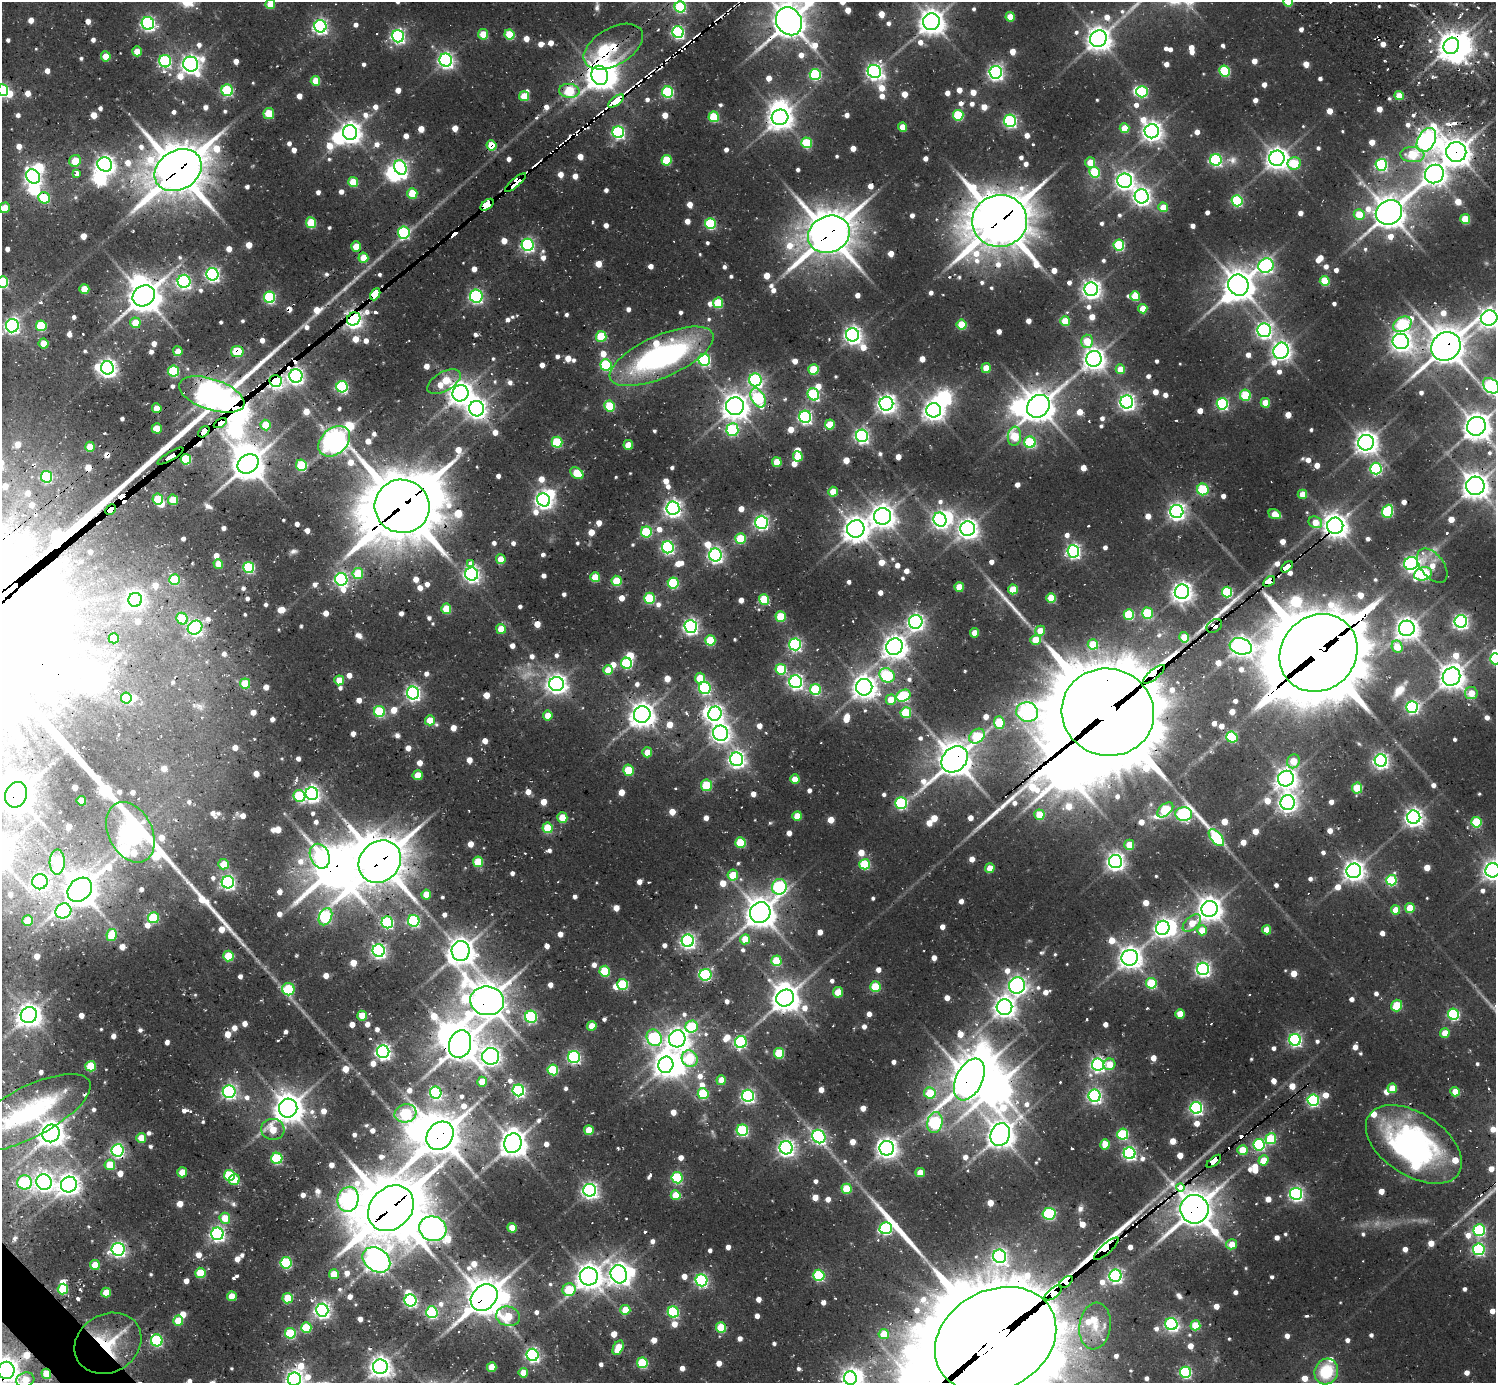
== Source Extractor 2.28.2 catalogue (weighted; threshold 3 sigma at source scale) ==
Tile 7 of 4 x 4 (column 3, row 2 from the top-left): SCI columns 3163-4656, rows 3044-4424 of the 6149 x 6134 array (HDU 1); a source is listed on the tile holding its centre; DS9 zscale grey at full resolution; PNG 1498 x 1385 px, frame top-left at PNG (2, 2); each listed source drawn as its Kron ellipse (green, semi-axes under 4 px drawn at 4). Shown black and unused: <1% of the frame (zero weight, under 2 of 3 exposures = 7% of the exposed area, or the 3 px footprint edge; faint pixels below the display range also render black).
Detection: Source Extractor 2.28.2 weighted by HDU 2 'WHT'; one run over the whole footprint, this tile lists its part. Background 0.0998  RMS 0.0095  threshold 0.0428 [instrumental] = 3 sigma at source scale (4.5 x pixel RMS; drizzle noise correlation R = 1.50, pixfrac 1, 0.05/0.05 arcsec/px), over >= 5 px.
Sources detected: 1284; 9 too faint to see at this stretch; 43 inside a brighter object's white glare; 24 cosmic-ray / hot-pixel residue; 5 long thin detections or spike segments (spike, bleed or trail) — neither listed nor drawn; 13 inside a brighter listed object's ellipse — not listed separately; of the other 1190, all 500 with FLUX_AUTO >= 17.5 (the completeness limit of this list) listed and drawn (690 fainter detections not listed), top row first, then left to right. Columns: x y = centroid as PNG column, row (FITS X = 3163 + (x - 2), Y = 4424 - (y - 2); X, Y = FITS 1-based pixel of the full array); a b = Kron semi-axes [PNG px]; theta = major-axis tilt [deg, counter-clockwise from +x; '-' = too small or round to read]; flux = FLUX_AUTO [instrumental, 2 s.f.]
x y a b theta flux
1288 2 5 4 - 29
270 4 5 4 - 25
680 7 5 5 - 110
1010 17 5 4 - 23
789 21 14 12 -55 1900
931 22 8 8 - 1100
148 23 6 6 - 250
320 26 6 6 - 270
678 32 6 5 - 180
483 34 5 5 - 31
509 34 5 5 - 49
398 36 6 6 - 260
1098 39 8 8 - 970
613 46 32 18 30 59
1451 46 8 7 - 1100
137 51 5 4 - 18
106 56 5 5 - 21
446 60 6 6 - 340
165 61 6 6 - 150
191 64 8 7 - 550
874 71 7 6 - 370
1224 71 5 5 - 87
996 72 6 6 - 330
815 74 5 5 - 110
600 75 10 8 -70 1300
315 81 5 4 - 25
3 90 6 5 - 130
227 90 6 5 - 110
569 91 10 7 -6 67
668 92 5 5 - 120
1142 92 6 5 - 85
524 96 5 5 - 32
1399 96 4 4 - 19
616 101 9 3 39 650
269 113 5 5 - 27
958 115 5 5 - 70
714 117 5 5 - 61
780 117 8 7 - 840
1010 121 6 6 - 170
903 127 4 4 - 20
1125 128 5 5 - 30
1152 131 7 7 - 650
618 132 6 6 - 180
350 133 7 7 - 770
1426 140 13 8 62 600
807 143 5 5 - 57
492 145 5 5 - 35
1456 152 10 10 - 1200
1412 155 12 7 -4 48
1277 158 8 7 - 770
666 160 5 5 - 52
1216 160 6 6 - 160
75 161 6 5 - 23
1090 162 5 5 - 25
1294 163 7 6 - 50
105 164 7 7 - 530
1381 165 6 5 - 150
400 167 7 6 - 250
178 170 25 19 31 3900
1094 172 5 5 - 71
77 173 4 3 - 23
1434 174 10 9 - 780
33 176 7 6 - 360
1125 181 7 7 - 500
353 182 5 5 - 36
516 182 13 4 41 680
412 193 5 5 - 36
1142 196 7 7 - 490
44 198 6 5 - 64
1237 201 5 5 - 110
487 205 7 4 38 1600
1163 207 5 4 - 21
5 208 5 5 - 20
1389 212 13 12 - 1600
1359 214 5 5 - 26
1465 219 5 5 - 34
1000 221 27 26 - 4200
311 223 5 5 - 48
710 223 5 5 - 97
404 232 6 6 - 150
829 234 21 18 25 3000
528 245 6 6 - 210
1119 245 5 5 - 92
356 247 5 5 - 28
363 258 5 5 - 24
1266 266 8 7 - 240
212 274 6 6 - 270
184 281 6 6 - 250
1325 281 5 5 - 40
3 282 6 5 - 110
1238 285 11 10 - 1600
84 289 5 5 - 24
1091 289 7 7 - 550
375 294 6 4 62 1400
144 296 12 10 34 1700
476 296 6 6 - 210
1135 296 5 5 - 39
269 297 6 5 - 120
718 303 5 5 - 51
1143 309 4 4 - 22
1489 318 8 7 - 660
354 319 7 6 - 490
1065 321 5 5 - 32
135 323 5 5 - 25
1402 324 10 7 31 160
962 325 5 5 - 42
12 326 7 6 - 280
41 326 5 5 - 57
1264 330 7 7 - 330
853 335 6 6 - 480
601 336 5 5 - 56
1087 341 6 6 - 33
1401 341 8 7 - 590
44 343 5 5 - 26
1446 346 15 13 36 2100
178 351 5 4 - 18
237 351 6 5 - 58
1281 351 8 7 - 570
662 356 56 21 24 240
1094 359 8 7 - 830
704 360 6 6 - 150
606 365 6 5 - 110
107 368 6 6 - 520
986 368 5 4 - 23
813 369 5 5 - 48
1120 369 5 5 - 19
173 371 5 5 - 82
296 376 7 6 - 400
755 380 6 6 - 220
276 381 6 6 - 310
444 382 18 9 30 36
1491 386 9 6 -42 240
342 387 6 5 - 140
460 393 8 8 - 940
212 394 34 15 -18 2100
813 394 6 5 - 110
1245 395 5 5 - 58
758 398 10 6 -62 120
1127 402 6 6 - 390
1265 403 5 5 - 24
886 404 7 7 - 550
1222 404 6 5 - 140
610 406 5 5 - 57
735 406 9 9 - 1100
1038 406 12 10 45 1600
157 408 5 4 - 18
477 409 8 7 - 610
934 410 7 7 - 700
805 417 6 6 - 240
220 423 7 3 30 620
830 424 5 5 - 27
266 425 5 5 - 31
1476 426 10 9 - 1200
157 428 5 5 - 23
732 430 6 6 - 130
204 432 6 4 44 2300
862 436 6 6 - 260
1014 436 9 6 84 46
334 441 18 13 41 1100
557 442 5 5 - 71
1030 442 6 5 - 94
1366 443 8 7 - 800
628 445 5 5 - 22
90 447 5 5 - 23
170 456 15 4 31 570
798 456 5 5 - 31
186 459 5 5 - 63
777 462 5 5 - 31
248 464 11 9 34 1600
301 465 6 5 - 63
1376 469 6 6 - 130
577 473 7 5 -39 36
46 477 6 5 - 99
1475 486 9 9 - 1100
1203 489 6 5 - 67
833 492 5 4 - 25
1302 494 5 4 - 18
158 499 5 5 - 54
173 500 5 5 - 32
544 500 7 6 - 480
402 506 27 26 - 6000
673 508 6 6 - 450
111 510 6 4 46 2000
1177 511 6 6 - 450
1388 511 7 5 69 100
1275 514 6 4 -20 19
882 516 8 8 - 910
940 520 7 6 - 350
761 522 6 6 - 240
1315 522 7 5 -24 18
1335 526 8 8 - 960
856 529 9 8 - 1100
968 529 7 7 - 650
646 532 5 5 - 72
740 538 5 5 - 47
668 547 6 6 - 200
1073 551 6 6 - 270
715 555 6 6 - 310
501 559 5 5 - 19
471 563 4 3 - 120
1411 563 7 6 - 310
218 564 5 4 - 18
1432 566 20 11 -52 18
249 567 5 5 - 110
1287 567 7 3 44 240
358 573 5 5 - 44
472 574 6 6 - 340
1423 574 9 6 16 120
595 577 5 5 - 31
341 579 6 6 - 220
174 580 5 5 - 47
617 581 5 5 - 44
1269 581 7 4 36 95
673 583 5 5 - 82
959 587 5 4 - 25
1013 589 5 5 - 35
1182 592 7 7 - 650
1227 592 5 5 - 84
649 598 5 5 - 71
1051 598 5 5 - 36
764 599 5 5 - 51
135 600 7 7 - 460
446 609 5 5 - 34
1147 613 5 5 - 69
1129 614 5 5 - 68
781 617 5 5 - 47
182 619 6 5 - 41
1461 621 6 6 - 330
916 622 7 6 - 370
691 626 6 6 - 320
1214 626 8 6 33 120
195 628 8 6 38 290
1407 628 8 7 - 780
501 629 5 4 - 22
1040 631 5 5 - 20
975 633 4 4 - 19
1184 637 5 5 - 33
114 638 5 5 - 31
710 640 5 5 - 54
1036 640 5 5 - 27
795 644 6 6 - 200
1093 644 5 5 - 39
1241 646 11 8 -15 680
894 647 8 8 - 930
1397 647 6 5 - 28
1318 653 41 37 44 13000
1495 659 5 5 - 100
627 663 5 5 - 96
781 669 5 5 - 69
608 670 5 5 - 23
1154 674 13 5 40 1500
887 675 8 7 - 95
1451 677 9 8 - 1000
700 678 5 5 - 34
339 680 5 5 - 19
796 682 6 6 - 300
245 683 5 5 - 30
557 684 7 7 - 590
864 687 8 8 - 930
705 688 6 6 - 150
815 690 5 5 - 83
413 693 6 6 - 300
1471 693 6 6 - 19
903 696 7 5 27 95
126 698 5 5 - 45
891 700 5 5 - 23
1412 707 6 6 - 200
379 711 5 5 - 88
1027 712 11 9 -13 340
1108 712 46 43 -16 21000
906 713 5 5 - 65
642 714 8 8 - 1000
715 714 7 6 - 410
548 715 5 5 - 19
430 720 5 5 - 23
999 722 6 5 - 46
720 733 7 7 - 560
977 736 9 6 41 62
1232 737 6 5 - 75
647 752 5 5 - 19
737 759 7 6 - 420
955 759 14 11 42 1900
1293 761 7 6 - 23
1381 761 6 6 - 340
628 770 5 5 - 34
418 775 5 5 - 21
795 779 5 4 - 21
1286 779 8 7 - 730
706 785 6 5 - 50
1357 788 5 5 - 46
312 794 6 6 - 370
16 795 13 10 67 1900
299 796 6 5 - 74
81 801 5 5 - 25
901 803 6 5 - 130
1288 803 7 7 - 520
1165 810 9 5 41 80
1184 814 8 7 - 230
1039 815 5 5 - 32
797 816 5 5 - 27
562 817 5 5 - 29
1414 817 6 6 - 530
1476 822 5 5 - 62
548 828 5 5 - 49
130 832 32 22 -64 970
1216 838 10 5 -51 140
740 842 5 5 - 51
1129 845 5 5 - 22
320 856 13 9 -67 89
1115 861 6 6 - 500
57 862 12 7 88 110
380 862 23 19 45 3600
478 862 5 5 - 42
224 864 5 5 - 23
865 864 5 5 - 74
990 868 5 5 - 18
1493 870 7 7 - 590
1354 871 7 7 - 700
733 875 5 5 - 29
1391 880 5 5 - 85
40 882 8 7 - 290
228 882 6 6 - 280
779 887 8 7 - 170
80 890 13 10 41 1800
426 894 5 5 - 19
1410 908 5 5 - 28
1209 909 8 8 - 970
1396 910 4 4 - 20
63 911 8 7 - 210
760 912 10 10 - 1500
325 917 9 6 65 130
153 918 5 5 - 57
28 920 5 5 - 29
414 921 6 5 - 160
387 922 6 6 - 150
1192 923 11 6 41 22
1163 928 7 6 - 450
1202 930 5 5 - 20
1267 930 4 4 - 19
112 935 6 5 - 37
745 939 5 5 - 22
688 941 6 6 - 310
379 951 6 6 - 290
461 951 10 9 - 1300
228 956 5 5 - 42
1130 958 8 8 - 880
776 961 5 5 - 48
1203 969 6 6 - 310
605 971 5 5 - 59
706 975 6 6 - 140
1151 983 5 5 - 57
623 984 5 5 - 80
1017 985 8 8 - 350
875 987 5 5 - 51
288 989 6 6 - 81
838 992 5 5 - 21
785 998 9 8 - 1200
487 1001 17 14 -8 2200
1397 1006 6 5 - 46
1004 1007 8 7 - 740
1180 1014 4 4 - 19
1454 1014 5 5 - 130
29 1015 8 8 - 890
362 1016 5 5 - 21
531 1017 6 6 - 120
592 1026 5 5 - 19
692 1027 6 6 - 82
1445 1033 5 4 - 20
654 1038 8 7 - 160
677 1039 8 8 - 790
1295 1040 6 6 - 220
741 1042 6 6 - 130
460 1044 14 11 73 1800
383 1052 6 6 - 370
779 1053 5 5 - 59
491 1056 8 8 - 570
574 1057 6 6 - 190
690 1059 8 7 - 56
1109 1064 6 5 - 18
666 1065 8 7 - 950
1098 1065 6 6 - 290
91 1066 5 5 - 48
553 1070 5 5 - 70
969 1079 22 13 64 2200
721 1080 5 4 - 19
482 1082 5 4 - 24
1392 1088 5 4 - 24
518 1090 6 5 - 190
229 1092 6 6 - 250
1455 1092 4 4 - 23
436 1093 6 5 - 160
930 1093 6 5 - 36
703 1094 5 5 - 66
748 1096 6 6 - 230
1095 1096 6 6 - 280
1313 1100 6 5 - 160
288 1108 9 9 - 1400
1196 1108 6 6 - 230
28 1113 68 25 27 160
405 1113 11 9 16 98
935 1123 10 7 78 180
273 1129 12 10 -5 27
589 1130 5 5 - 28
742 1130 6 5 - 120
51 1133 9 8 - 1200
1123 1134 5 5 - 85
1000 1135 11 9 70 1200
440 1136 15 12 52 2400
819 1137 7 6 - 240
141 1138 5 5 - 19
1271 1139 5 5 - 61
513 1143 10 8 75 1300
1105 1144 5 5 - 30
1414 1144 53 31 -33 240
1259 1145 6 5 - 130
786 1148 6 6 - 420
887 1148 7 7 - 690
118 1150 6 6 - 210
1242 1150 5 5 - 29
1129 1153 6 6 - 230
277 1158 5 5 - 94
1263 1160 5 5 - 23
1214 1161 9 3 39 140
110 1165 5 5 - 30
182 1172 5 5 - 25
920 1172 5 4 - 18
229 1175 5 5 - 74
677 1178 5 5 - 110
234 1180 6 5 - 20
25 1182 7 7 - 140
44 1182 8 7 - 580
69 1184 8 7 - 740
1180 1187 4 4 - 310
846 1189 5 5 - 40
590 1190 6 6 - 380
1296 1194 6 6 - 280
676 1195 5 5 - 26
348 1199 12 10 76 400
391 1208 25 20 44 4900
1194 1209 14 14 - 2100
1049 1214 6 6 - 110
225 1218 5 5 - 22
512 1228 5 4 - 22
886 1228 6 6 - 150
433 1229 14 12 -16 880
1479 1230 6 5 - 140
217 1234 6 6 - 300
1232 1244 5 5 - 19
118 1249 6 6 - 330
1106 1249 16 5 42 1700
1479 1249 6 6 - 180
1000 1256 7 6 - 290
376 1260 15 11 -35 900
286 1263 5 5 - 110
95 1265 5 5 - 21
200 1273 5 5 - 42
334 1274 5 5 - 24
619 1274 9 8 - 740
819 1275 5 5 - 110
589 1276 9 9 - 1200
1115 1276 6 6 - 280
701 1280 6 6 - 200
1066 1282 7 4 38 1100
63 1289 5 5 - 50
569 1290 6 6 - 51
106 1293 5 5 - 22
1053 1293 10 5 38 2100
232 1296 5 5 - 20
484 1297 15 11 44 2200
288 1298 5 5 - 41
410 1300 6 6 - 190
322 1310 6 6 - 360
625 1310 5 5 - 28
432 1312 6 5 - 130
673 1312 5 5 - 120
508 1316 12 9 -13 36
178 1321 5 5 - 29
1171 1324 6 6 - 190
1195 1325 5 5 - 41
1095 1326 23 15 84 27
721 1327 5 5 - 50
306 1328 5 5 - 47
290 1333 5 5 - 73
884 1334 5 5 - 24
157 1340 6 6 - 140
996 1340 63 49 28 39000
108 1343 35 29 30 65
618 1348 8 5 64 33
532 1355 6 6 - 250
642 1363 5 5 - 74
380 1367 7 7 - 760
492 1367 5 5 - 26
6 1370 8 8 - 900
1326 1371 13 11 65 45
1185 1372 5 5 - 140
523 1373 5 5 - 21
46 1374 5 4 - 30
850 1378 7 6 - 540
294 1379 6 6 - 510
25 1380 9 7 16 27
Overlapping masked pixels (flux is a lower limit): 65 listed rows (the first 20) at x y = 789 21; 678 32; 613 46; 1451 46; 600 75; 569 91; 616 101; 1426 140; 492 145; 1456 152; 178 170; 516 182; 487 205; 1000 221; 829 234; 528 245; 356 247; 375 294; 144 296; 354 319
Isophote crosses this tile's border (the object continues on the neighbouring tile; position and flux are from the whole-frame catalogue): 20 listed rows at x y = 1288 2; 270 4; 680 7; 789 21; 3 90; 5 208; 3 282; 1489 318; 1491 386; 1476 426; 1475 486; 1495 659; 16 795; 1493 870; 28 1113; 996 1340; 6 1370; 850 1378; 294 1379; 25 1380
Unlisted compact peaks at least as high as the median listed source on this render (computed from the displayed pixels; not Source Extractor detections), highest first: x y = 222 928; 301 626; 207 903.